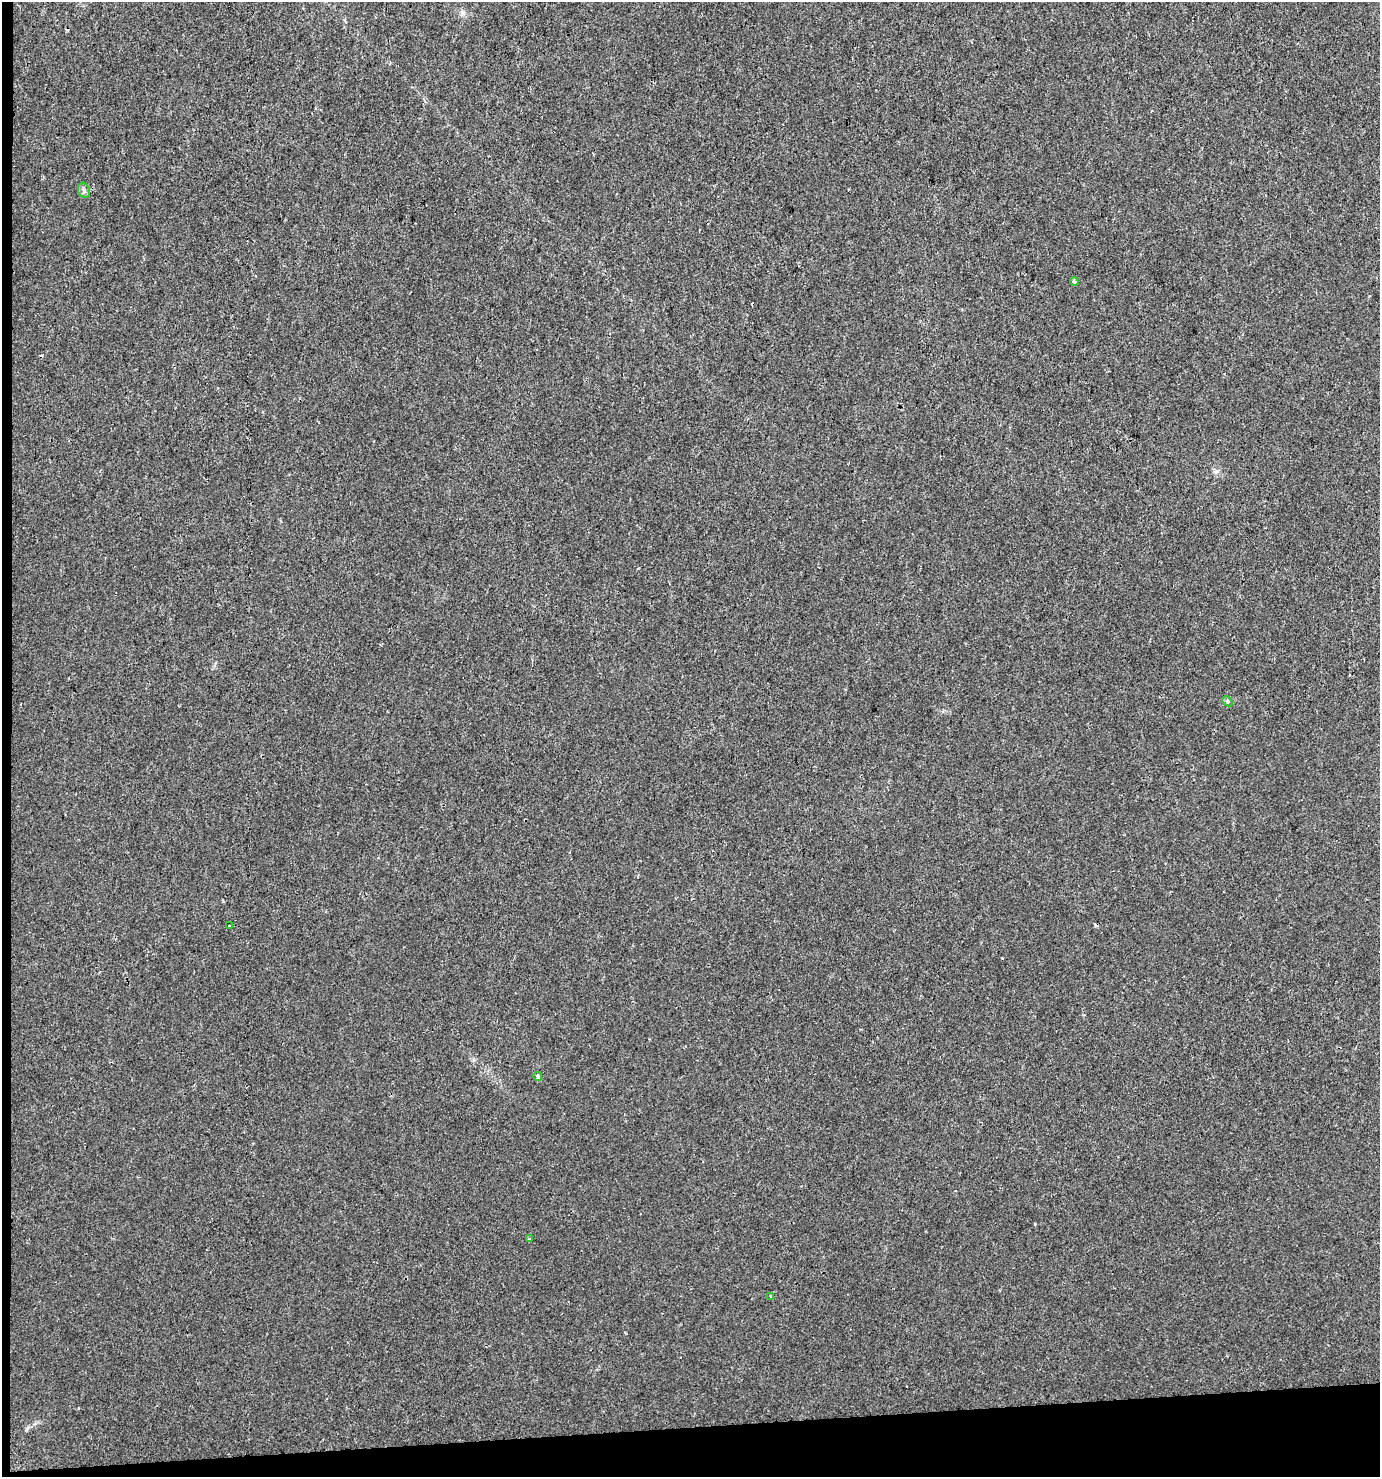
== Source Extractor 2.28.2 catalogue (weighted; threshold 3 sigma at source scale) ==
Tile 7 of 3 x 3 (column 1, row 3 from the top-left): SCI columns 36-1413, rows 1-1475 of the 4169 x 4426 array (HDU 1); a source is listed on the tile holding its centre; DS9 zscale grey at full resolution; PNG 1382 x 1479 px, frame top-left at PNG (2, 2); each listed source drawn as its Kron ellipse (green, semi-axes under 4 px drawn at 4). Shown black and unused: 4% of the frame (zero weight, under 2 of 3 exposures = <1% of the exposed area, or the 3 px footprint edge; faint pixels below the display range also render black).
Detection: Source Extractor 2.28.2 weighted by HDU 2 'WHT'; one run over the whole footprint, this tile lists its part. Background 0.00468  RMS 0.0037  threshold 0.0165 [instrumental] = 3 sigma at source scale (4.5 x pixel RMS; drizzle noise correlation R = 1.50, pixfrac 1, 0.0396/0.0396 arcsec/px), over >= 5 px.
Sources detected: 11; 4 cosmic-ray / hot-pixel residue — neither listed nor drawn; the other 7 listed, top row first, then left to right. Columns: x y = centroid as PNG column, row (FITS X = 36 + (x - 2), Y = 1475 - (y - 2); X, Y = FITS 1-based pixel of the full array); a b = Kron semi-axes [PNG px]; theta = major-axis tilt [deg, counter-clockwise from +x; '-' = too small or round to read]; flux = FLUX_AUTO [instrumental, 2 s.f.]
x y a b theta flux
84 190 8 5 -71 0.9
1074 282 4 3 - 1
1227 701 6 4 -45 0.51
229 926 3 3 - 0.9
538 1076 4 3 - 1.2
529 1239 3 3 - 0.43
771 1296 3 3 - 1.4